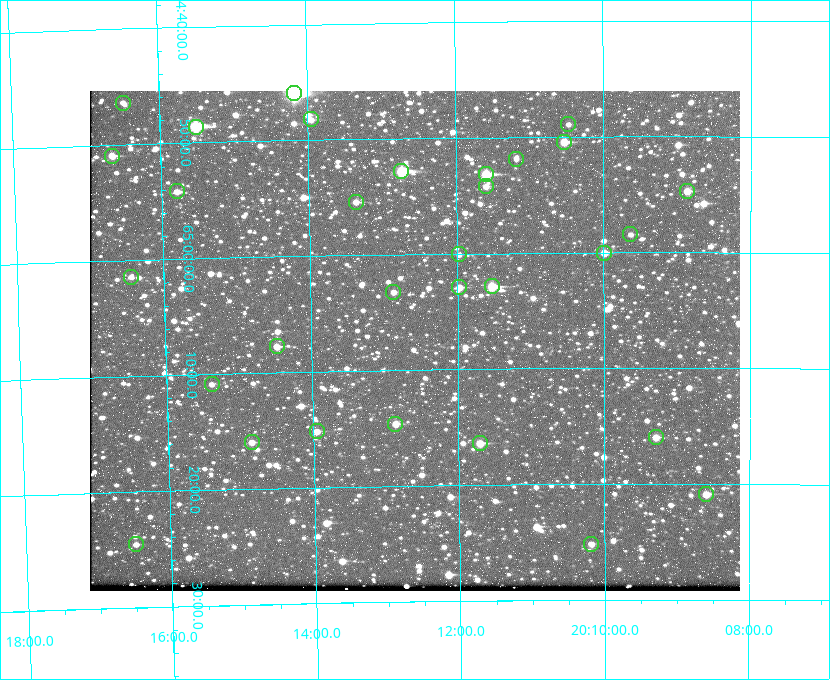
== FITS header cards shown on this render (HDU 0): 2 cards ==
NAXIS1  =                  650 / Width of table row in bytes
NAXIS2  =                  500 / Number of rows in table

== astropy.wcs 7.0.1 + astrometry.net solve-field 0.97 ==
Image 650 x 500 px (HDU 0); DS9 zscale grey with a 90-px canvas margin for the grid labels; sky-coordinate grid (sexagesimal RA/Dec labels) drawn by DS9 from the SOLVED WCS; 31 Tycho-2 reference stars matched to detected sources circled (green)
Header WCS: none
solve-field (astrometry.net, Tycho-2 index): SOLVED blind (the file carries no WCS)
Solved WCS: RA---TAN-SIP/DEC--TAN-SIP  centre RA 20:12:35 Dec +65:07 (303.15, +65.12 deg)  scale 5.18 arcsec/px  FOV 56.1' x 43.2'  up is -179 deg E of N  parity flipped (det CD > 0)
(file carries no celestial WCS; the grid is the blind solution)
Tycho-2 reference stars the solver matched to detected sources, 31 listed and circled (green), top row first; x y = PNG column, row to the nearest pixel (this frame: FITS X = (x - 90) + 1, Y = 500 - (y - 91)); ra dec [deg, ICRS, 3 dp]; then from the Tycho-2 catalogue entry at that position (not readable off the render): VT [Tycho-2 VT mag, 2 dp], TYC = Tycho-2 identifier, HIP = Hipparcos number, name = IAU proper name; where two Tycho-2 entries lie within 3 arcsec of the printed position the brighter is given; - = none
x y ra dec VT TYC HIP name
294 93 303.544 +64.765 7.36 4240-620-1 99731 -
123 103 304.122 +64.773 12.06 4240-1113-1 - -
311 119 303.488 +64.804 11.29 4240-68-1 - -
568 124 302.617 +64.815 11.97 4240-238-1 - -
196 127 303.878 +64.810 8.93 4240-794-1 - -
564 142 302.633 +64.841 10.69 4240-985-1 - -
112 156 304.164 +64.849 10.65 4240-315-1 - -
516 159 302.794 +64.865 12.51 4240-904-1 - -
401 171 303.184 +64.880 9.02 4240-488-1 - -
486 174 302.897 +64.886 9.40 4240-717-1 - -
486 186 302.899 +64.904 11.91 4240-435-1 - -
177 191 303.948 +64.903 11.68 4240-549-1 - -
687 191 302.216 +64.912 11.03 4240-1279-1 - -
356 202 303.341 +64.923 11.58 4240-148-1 - -
630 234 302.408 +64.974 11.97 4240-686-1 - -
604 253 302.498 +65.000 11.22 4240-149-1 - -
459 254 302.992 +65.001 11.85 4240-479-1 - -
131 277 304.112 +65.024 12.29 4240-364-1 - -
492 286 302.882 +65.048 10.25 4240-98-1 - -
459 287 302.992 +65.048 11.44 4240-88-1 - -
393 292 303.217 +65.054 11.98 4240-166-1 - -
277 346 303.620 +65.129 11.18 4240-34-1 - -
212 384 303.846 +65.181 11.99 4240-1077-1 - -
395 424 303.217 +65.244 11.17 4240-236-1 - -
317 431 303.488 +65.252 12.13 4240-1343-1 - -
656 437 302.323 +65.266 11.19 4240-188-1 - -
252 442 303.713 +65.266 11.45 4240-564-1 - -
480 443 302.928 +65.273 10.74 4240-760-1 - -
706 494 302.149 +65.348 11.48 4240-952-1 - -
136 544 304.121 +65.408 11.90 4240-305-1 - -
591 544 302.546 +65.419 11.91 4240-28-1 - -